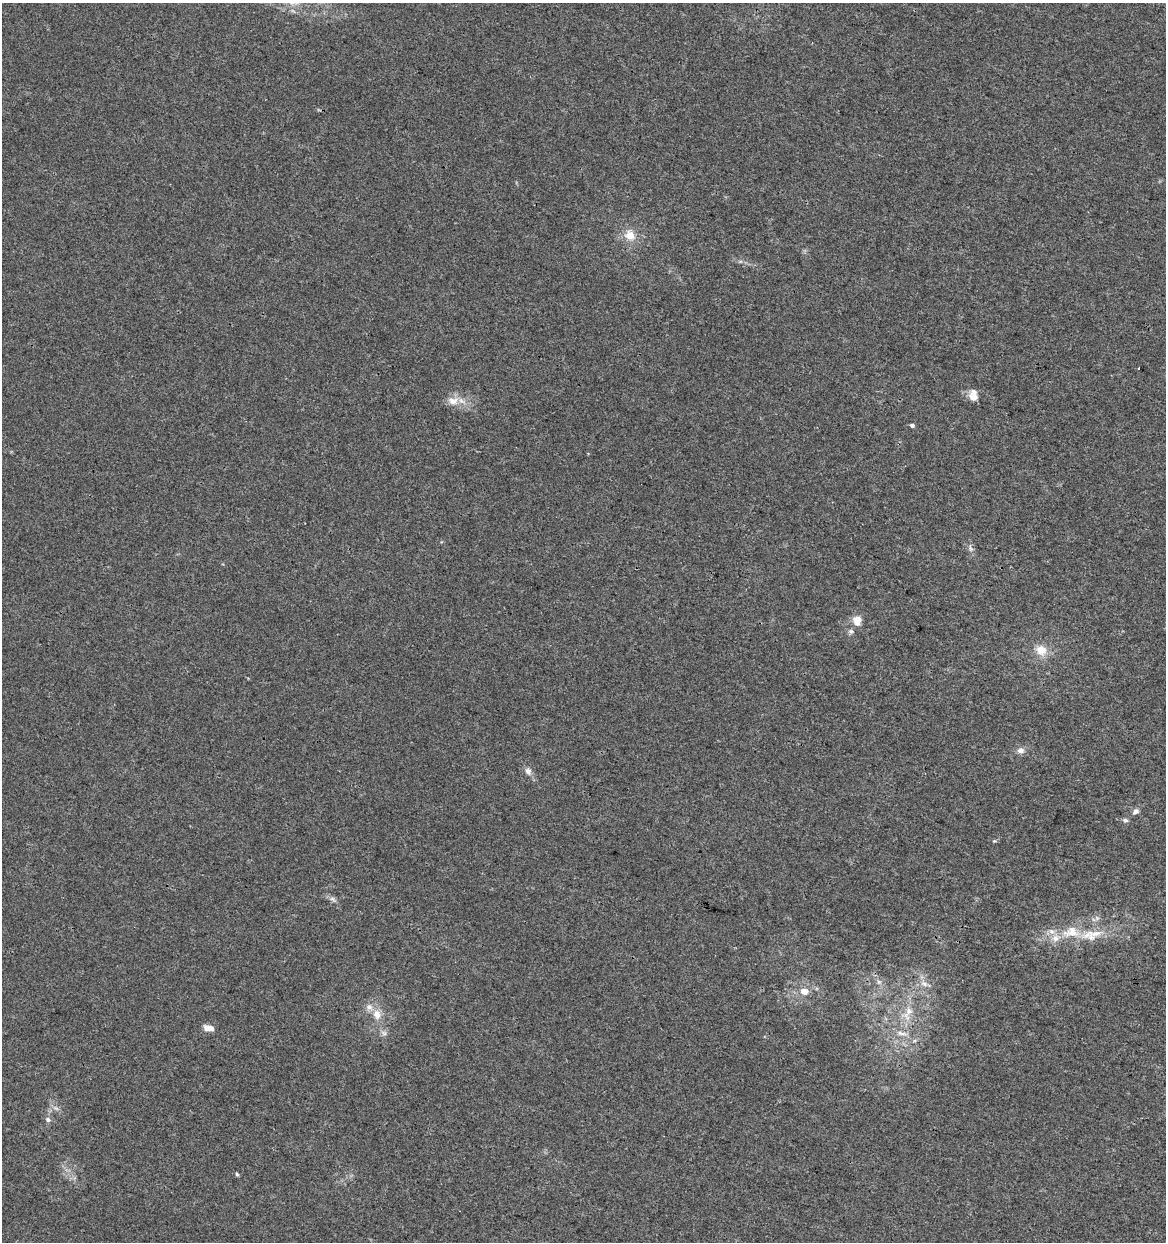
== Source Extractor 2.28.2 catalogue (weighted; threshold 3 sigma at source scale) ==
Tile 6 of 4 x 4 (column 2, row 2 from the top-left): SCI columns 1385-2548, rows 2484-3723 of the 5159 x 4962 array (HDU 1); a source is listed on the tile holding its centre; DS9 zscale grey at full resolution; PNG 1168 x 1244 px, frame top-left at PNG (2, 3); no overlay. Shown black and unused: <1% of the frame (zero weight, under 3 of 4 exposures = <1% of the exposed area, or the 3 px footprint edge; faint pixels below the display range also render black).
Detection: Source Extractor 2.28.2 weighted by HDU 2 'WHT'; one run over the whole footprint, this tile lists its part. Background 0.00577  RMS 0.0027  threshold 0.0121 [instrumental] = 3 sigma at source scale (4.5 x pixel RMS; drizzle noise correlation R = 1.50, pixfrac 1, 0.0396/0.0396 arcsec/px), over >= 5 px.
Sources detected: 31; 5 inside a brighter listed object's ellipse — not listed separately; the other 26 listed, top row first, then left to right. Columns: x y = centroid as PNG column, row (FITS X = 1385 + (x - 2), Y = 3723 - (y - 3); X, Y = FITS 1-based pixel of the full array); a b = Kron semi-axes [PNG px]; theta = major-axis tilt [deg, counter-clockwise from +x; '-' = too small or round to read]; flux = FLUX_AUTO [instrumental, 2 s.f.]
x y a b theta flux
630 235 16 13 -64 3.7
973 396 14 10 -83 2.4
453 401 16 11 0 3.2
912 425 5 4 - 0.79
970 548 7 4 -71 0.6
857 620 8 7 - 3.6
851 631 7 6 - 0.69
1041 650 15 13 -38 3.7
1021 750 9 8 - 1.3
528 771 10 8 -55 1.3
1136 811 9 7 34 1
1125 820 7 5 -12 0.65
994 841 5 4 - 0.32
333 899 11 5 -38 0.9
1072 933 33 11 0 7.4
879 982 6 6 - 0.71
924 984 11 7 -23 1.5
804 991 6 5 - 3.6
909 1011 13 11 83 3
377 1014 14 11 -79 3
208 1028 11 6 -12 2.5
384 1033 9 6 -28 0.9
901 1033 18 5 -10 1.7
56 1108 9 3 -45 0.65
48 1120 8 6 -30 0.78
237 1174 5 4 - 0.37